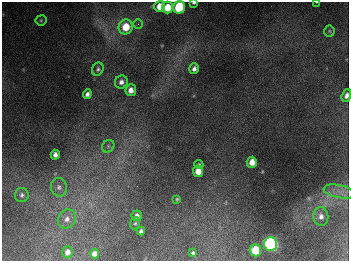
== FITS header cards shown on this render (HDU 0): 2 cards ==
NAXIS1  =                  347
NAXIS2  =                  259

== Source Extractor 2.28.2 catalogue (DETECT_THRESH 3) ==
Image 347 x 259 px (HDU 0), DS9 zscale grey, 1 PNG px = 1 image px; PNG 351 x 263 px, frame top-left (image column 1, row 259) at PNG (2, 2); each listed source drawn as its Kron ellipse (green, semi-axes under 4 px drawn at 4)
Background 675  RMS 49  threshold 148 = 3 sigma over >= 5 px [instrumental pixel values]
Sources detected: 34; all 34 listed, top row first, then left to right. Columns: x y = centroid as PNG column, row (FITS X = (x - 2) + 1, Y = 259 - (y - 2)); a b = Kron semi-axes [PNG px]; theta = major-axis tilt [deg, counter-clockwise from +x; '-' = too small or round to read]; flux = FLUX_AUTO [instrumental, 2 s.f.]
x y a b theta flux
317 2 4 2 - 2.4e+03
194 3 3 2 - 5.7e+03
159 6 6 5 - 4.3e+04
168 7 6 5 - 6.6e+04
179 7 6 6 - 2.6e+05
41 20 5 5 - 4.5e+03
138 24 4 4 - 6.0e+03
126 27 7 7 - 8.1e+04
329 31 5 5 - 4.3e+03
98 69 7 5 64 7.5e+03
194 69 5 4 - 1.3e+04
121 82 6 6 - 1.5e+04
131 90 6 5 - 2.2e+04
87 94 5 4 - 1.2e+04
346 96 6 4 71 1.6e+04
108 146 7 5 47 7.8e+03
55 155 5 4 - 1.5e+04
252 162 5 5 - 3.5e+04
199 164 5 4 - 4.9e+03
198 171 6 5 - 3.8e+04
59 187 9 8 - 1.5e+04
339 191 16 6 -12 2.5e+04
22 195 7 7 - 9.7e+03
177 199 3 3 - 4.1e+03
137 216 5 5 - 1.3e+04
321 216 9 7 -84 1.8e+04
67 219 10 8 57 2.3e+04
135 223 6 5 - 5.4e+03
141 231 4 4 - 9.1e+03
270 244 7 6 - 1.1e+06
255 250 6 6 - 1.2e+05
68 252 6 5 - 2.0e+04
193 253 4 4 - 6.3e+03
94 254 5 4 - 1.9e+04
At the frame edge (FLAGS 8, measured only in part): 4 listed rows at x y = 317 2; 194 3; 179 7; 346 96